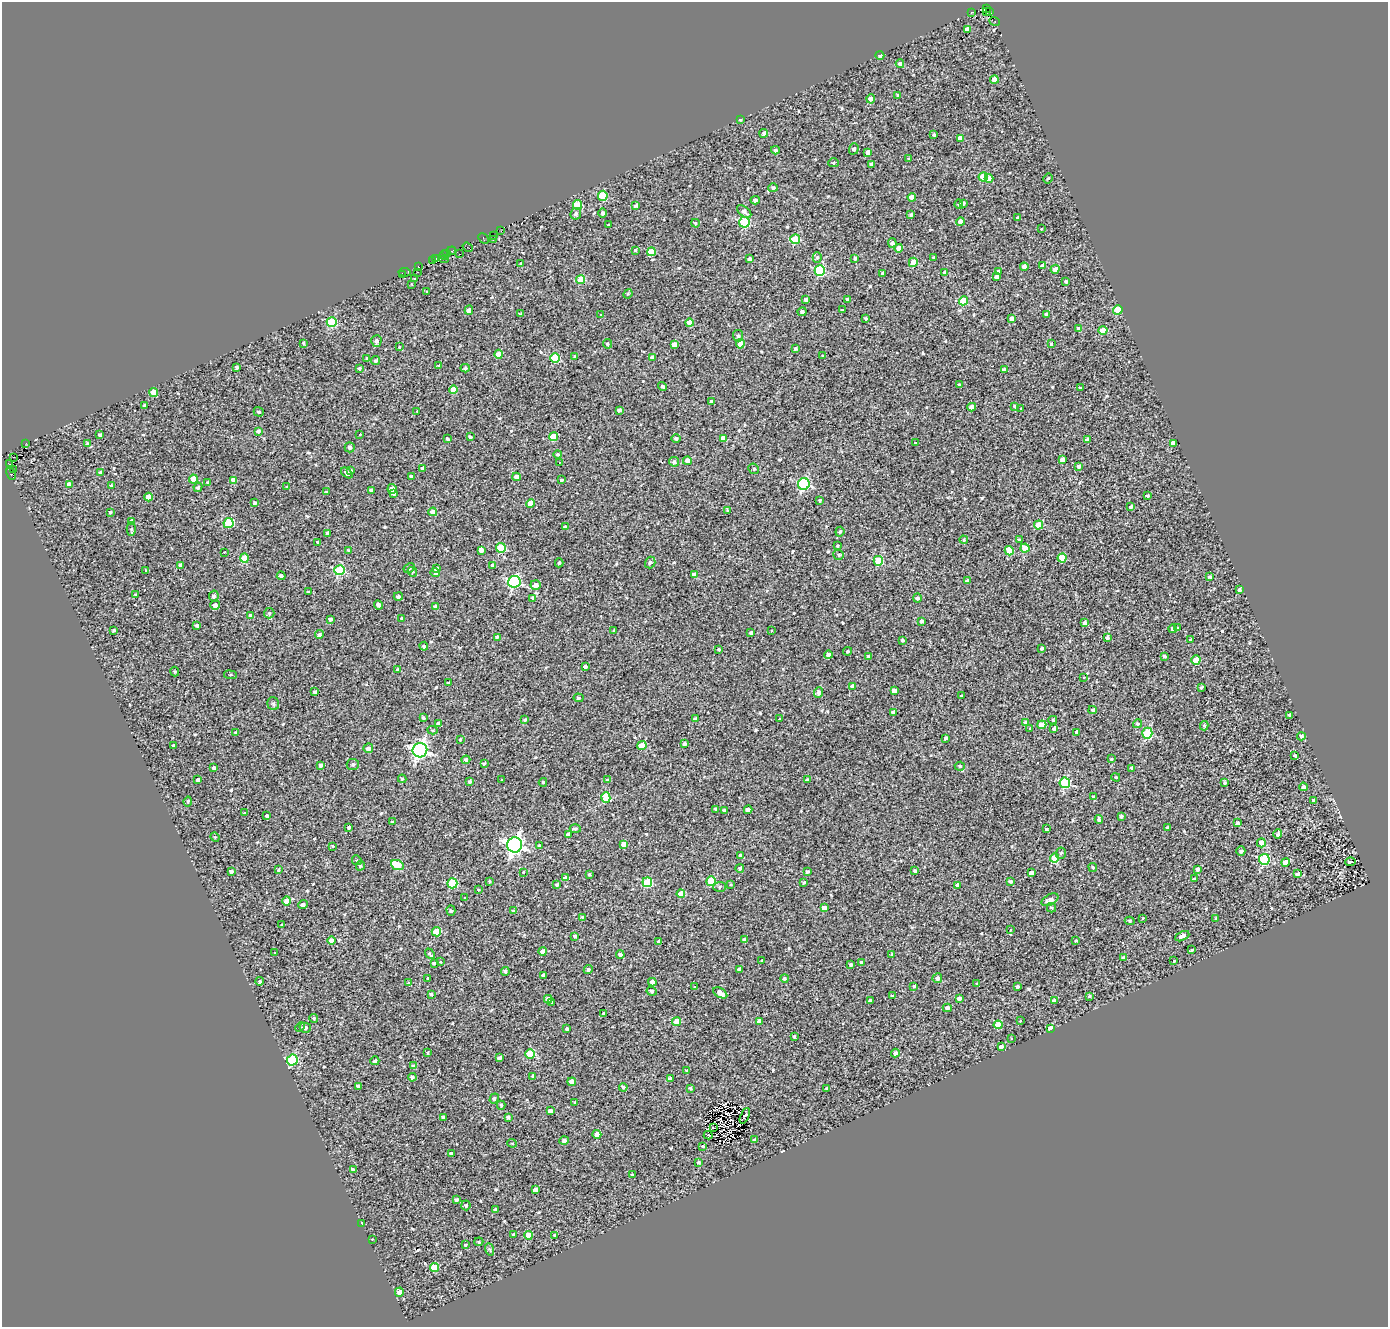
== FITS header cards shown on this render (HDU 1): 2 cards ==
NAXIS1  =                 1386
NAXIS2  =                 1325

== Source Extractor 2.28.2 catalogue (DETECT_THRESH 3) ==
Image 1386 x 1325 px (HDU 1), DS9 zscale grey, 1 PNG px = 1 image px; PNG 1390 x 1329 px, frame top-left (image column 1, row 1325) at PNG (2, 2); each listed source drawn as its Kron ellipse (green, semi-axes under 4 px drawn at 4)
Background 0.273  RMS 1.2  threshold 3.72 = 3 sigma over >= 5 px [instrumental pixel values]
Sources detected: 614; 3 with non-positive FLUX_AUTO (blend fragments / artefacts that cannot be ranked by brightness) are neither listed nor drawn; of the other 611, the 500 brightest by FLUX_AUTO listed and drawn (111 fainter detections omitted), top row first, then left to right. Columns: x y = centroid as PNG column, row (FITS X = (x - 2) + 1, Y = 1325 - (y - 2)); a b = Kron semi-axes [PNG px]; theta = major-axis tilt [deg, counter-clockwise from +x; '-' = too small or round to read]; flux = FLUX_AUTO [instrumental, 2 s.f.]
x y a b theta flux
987 8 3 3 - 1400
971 12 4 3 - 3600
986 12 3 3 - 2800
990 12 4 2 - 220
994 21 5 3 - 360
968 29 4 4 - 510
880 55 4 3 - 270
900 64 4 4 - 290
994 79 4 4 - 1200
898 96 3 3 - 160
871 99 4 4 - 460
740 119 3 3 - 140
764 133 4 4 - 190
934 135 3 3 - 130
960 138 4 4 - 730
854 149 5 5 - 190
775 150 4 4 - 230
868 152 4 4 - 490
909 159 3 3 - 100
833 163 5 4 - 110
871 164 3 3 - 130
983 177 4 4 - 2500
989 178 4 4 - 750
1048 178 5 3 - 97
773 188 5 4 - 190
603 196 5 4 - 3700
912 197 4 4 - 920
755 200 4 4 - 250
963 203 4 3 - 160
959 204 5 4 - 160
577 205 4 4 - 2900
636 206 4 3 - 200
744 212 8 4 -40 290
603 213 4 4 - 220
576 214 6 5 - 210
911 214 3 3 - 160
1017 218 3 3 - 160
744 222 5 5 - 6500
960 222 4 4 - 620
695 223 4 4 - 130
608 225 3 3 - 750
1041 229 3 3 - 100
501 231 2 2 - 240
493 235 2 2 - 350
484 239 6 4 -47 380
795 239 5 5 - 3400
493 240 3 2 - 1400
892 243 4 4 - 240
468 247 5 2 - 440
899 248 4 4 - 510
635 250 3 3 - 97
452 251 4 3 - 130
651 252 4 4 - 2100
447 253 3 2 - 540
459 254 3 2 - 630
444 255 4 3 - 210
817 257 5 4 - 130
934 257 3 3 - 130
436 258 3 3 - 290
855 258 4 3 - 150
444 259 5 3 - 700
749 259 4 3 - 250
432 261 3 2 - 480
913 262 4 4 - 1700
521 264 4 3 - 120
1043 266 4 4 - 300
418 267 3 3 - 590
1024 267 4 4 - 710
1055 269 4 4 - 500
820 270 5 5 - 7000
998 271 4 3 - 180
405 272 6 3 -6 530
417 272 3 2 - 230
883 273 3 3 - 180
945 273 4 4 - 510
402 274 4 2 - 570
996 277 4 4 - 300
414 279 3 2 - 95
581 280 4 4 - 2300
1066 281 3 3 - 170
412 284 3 2 - 120
427 292 3 2 - 120
628 294 5 4 - 96
847 299 3 3 - 170
806 300 4 3 - 320
963 301 4 4 - 2800
469 310 4 4 - 500
842 310 3 3 - 94
1118 310 5 4 - 2600
802 312 5 4 - 220
521 314 3 3 - 140
601 314 3 3 - 280
1047 315 3 3 - 250
866 319 3 3 - 98
1011 319 4 3 - 310
332 322 5 5 - 4700
689 323 4 4 - 1000
1079 329 4 4 - 530
1103 331 4 4 - 1500
738 336 6 5 - 210
376 341 6 5 - 320
304 343 4 4 - 140
607 344 5 4 - 150
674 344 4 4 - 630
740 344 4 4 - 1700
1051 344 3 3 - 120
399 347 3 3 - 630
796 349 3 3 - 140
499 354 4 4 - 1100
823 355 3 3 - 97
575 356 3 3 - 100
652 357 4 4 - 230
367 358 4 3 - 150
555 358 5 4 - 3600
375 361 4 4 - 160
439 366 3 3 - 120
237 367 4 3 - 210
359 368 3 3 - 130
465 368 4 4 - 140
1004 370 4 3 - 310
960 385 4 2 - 130
663 386 5 4 - 180
1080 388 3 3 - 140
453 390 4 4 - 1200
154 392 4 4 - 1400
712 401 4 3 - 260
144 405 3 3 - 150
1015 406 4 3 - 190
972 407 4 4 - 710
1021 408 3 3 - 210
619 410 4 3 - 250
417 411 3 2 - 130
259 412 5 4 - 170
258 431 4 3 - 210
360 434 3 3 - 120
100 435 3 3 - 210
470 437 4 3 - 170
554 437 4 4 - 1800
676 438 5 4 - 190
723 438 4 4 - 770
447 439 4 3 - 1100
1088 440 4 3 - 330
915 442 3 3 - 100
26 443 3 2 - 110
1173 443 4 4 - 850
87 444 4 4 - 160
350 447 5 5 - 300
558 454 4 4 - 160
14 457 3 2 - 320
1062 460 4 4 - 460
687 461 4 4 - 550
559 462 3 2 - 95
674 462 5 5 - 220
9 464 4 3 - 500
1079 466 4 4 - 200
422 468 3 3 - 110
14 469 4 2 - 130
754 469 5 5 - 180
351 470 3 3 - 140
100 473 3 3 - 180
347 473 7 4 -37 320
11 474 6 3 -67 1400
411 476 3 3 - 130
517 477 4 4 - 860
193 479 4 4 - 710
234 480 4 4 - 700
561 480 3 3 - 720
208 482 3 3 - 160
69 484 4 4 - 620
804 484 6 6 - 9600
111 486 4 3 - 120
198 487 4 4 - 170
287 487 3 3 - 120
392 489 5 4 - 720
371 490 4 3 - 250
326 492 4 4 - 94
393 493 4 3 - 240
1148 496 3 3 - 150
148 497 4 4 - 940
820 500 3 3 - 140
255 503 4 3 - 170
530 503 4 4 - 1200
1131 507 4 3 - 210
728 511 3 3 - 140
110 512 3 3 - 120
433 512 4 4 - 870
132 522 4 4 - 520
229 523 5 5 - 4600
1039 525 4 4 - 1900
565 526 3 3 - 130
131 529 6 4 89 140
840 532 5 4 - 150
327 533 3 3 - 150
964 540 4 4 - 140
1019 540 3 3 - 93
318 542 3 3 - 150
838 546 4 4 - 140
501 548 5 5 - 3400
1025 548 4 4 - 1200
349 550 4 4 - 110
481 550 4 4 - 410
1009 551 5 4 - 1900
224 552 3 2 - 99
839 555 5 5 - 160
244 558 4 4 - 2700
1062 558 4 4 - 1700
878 561 5 4 - 3300
650 562 6 5 - 200
559 563 4 4 - 120
180 565 4 3 - 250
493 565 4 3 - 210
409 568 6 4 28 130
436 569 4 4 - 580
145 570 3 3 - 180
340 570 5 5 - 5800
412 572 5 4 - 110
435 573 5 4 - 370
694 575 4 4 - 650
281 576 4 4 - 170
1210 577 4 3 - 160
967 581 4 3 - 220
514 582 6 6 - 13000
535 585 5 5 - 590
1239 590 3 3 - 220
308 592 3 3 - 97
136 595 4 4 - 110
214 596 5 4 - 210
398 597 5 4 - 220
533 598 4 4 - 200
917 598 4 4 - 230
215 605 5 4 - 370
378 605 5 4 - 290
436 607 4 4 - 510
269 613 5 5 - 160
251 616 3 3 - 260
402 618 3 3 - 150
330 619 4 3 - 250
921 621 4 3 - 210
1085 623 4 4 - 320
197 625 3 3 - 150
1178 628 3 3 - 110
1172 629 4 4 - 160
114 630 3 3 - 120
614 631 4 3 - 140
771 631 3 3 - 320
751 633 3 3 - 170
319 634 4 4 - 190
497 637 4 4 - 140
1107 638 4 3 - 170
903 640 4 4 - 160
1191 640 4 3 - 250
424 646 4 4 - 170
1042 648 3 3 - 150
718 649 3 3 - 150
847 651 4 4 - 140
828 655 4 4 - 270
1164 656 3 3 - 150
869 657 4 3 - 250
1196 660 4 4 - 2400
585 667 4 3 - 220
398 670 4 4 - 380
175 671 5 4 - 110
230 675 6 3 -8 130
1084 678 3 3 - 220
449 683 3 3 - 180
853 686 4 4 - 560
1201 687 3 3 - 150
894 691 4 4 - 540
314 692 3 3 - 140
819 693 5 4 - 270
961 696 3 3 - 140
578 698 5 4 - 140
273 704 6 6 - 170
1093 710 4 4 - 140
893 712 4 4 - 360
1290 715 4 4 - 220
423 718 3 3 - 170
780 718 3 3 - 470
695 719 4 3 - 220
525 720 4 3 - 130
1053 720 4 4 - 120
1025 722 4 3 - 150
438 724 4 4 - 420
1137 724 4 4 - 140
1042 725 4 4 - 1800
1204 726 5 4 - 130
1029 728 3 3 - 160
1054 729 4 4 - 270
432 730 5 4 - 120
1077 732 4 3 - 250
236 733 4 3 - 130
1147 733 5 5 - 5100
1301 736 4 4 - 250
946 738 3 3 - 190
460 740 4 3 - 130
684 744 3 3 - 170
173 746 3 3 - 200
642 746 4 4 - 2200
368 748 5 4 - 320
420 750 7 7 - 28000
1295 756 4 3 - 120
1111 759 4 3 - 110
466 760 4 4 - 270
353 764 6 5 - 180
484 764 4 3 - 150
320 765 4 3 - 240
960 766 5 4 - 110
214 768 3 3 - 140
1132 768 4 3 - 220
1116 777 4 3 - 98
402 779 4 4 - 120
198 780 4 3 - 260
502 780 3 3 - 430
608 780 4 4 - 190
807 780 4 3 - 170
470 782 3 3 - 210
543 782 4 3 - 120
1065 783 5 5 - 6500
1224 783 3 3 - 110
1304 787 4 4 - 210
1094 797 4 3 - 220
606 798 5 4 - 1800
1314 800 3 3 - 140
188 801 5 4 - 120
716 809 3 3 - 190
725 810 4 3 - 180
748 810 4 4 - 770
244 813 3 3 - 120
267 816 3 3 - 170
1121 816 3 3 - 160
1099 819 4 3 - 190
392 822 4 3 - 98
1238 823 3 3 - 160
349 827 3 3 - 180
1167 828 3 3 - 240
575 829 5 4 - 140
1046 829 3 3 - 1400
1278 834 5 4 - 240
568 835 4 4 - 300
215 837 5 4 - 96
1261 843 4 4 - 810
624 844 4 4 - 700
515 845 7 7 - 32000
333 846 3 3 - 130
540 846 4 3 - 160
1241 851 4 4 - 240
1061 853 5 5 - 130
740 855 3 3 - 140
1054 858 4 4 - 3100
1264 859 5 5 - 9100
357 860 5 4 - 110
1286 862 4 4 - 1300
1350 862 5 2 - 98
397 865 6 4 -22 3800
360 866 5 4 - 150
1093 867 4 4 - 110
740 868 4 4 - 190
1197 869 4 3 - 220
278 870 4 4 - 110
231 871 3 3 - 190
915 871 4 3 - 190
523 872 3 3 - 440
807 872 3 3 - 170
1031 873 4 4 - 440
1297 874 3 3 - 150
589 875 3 3 - 120
566 878 4 4 - 560
1194 879 3 3 - 110
711 881 5 4 - 2700
1010 881 3 3 - 170
489 882 3 3 - 110
647 882 5 5 - 4500
804 882 3 3 - 120
452 883 5 5 - 4800
731 884 4 3 - 110
557 885 3 3 - 160
958 885 4 4 - 530
719 887 6 5 - 140
478 890 3 3 - 110
681 894 4 4 - 1300
464 898 3 2 - 150
1050 900 9 5 29 600
287 901 4 4 - 890
303 905 5 4 - 270
824 908 4 4 - 740
1051 908 5 4 - 120
451 911 5 4 - 110
513 911 4 3 - 160
582 917 4 3 - 100
1143 918 3 3 - 260
1216 918 3 3 - 120
1130 921 5 4 - 130
282 925 3 3 - 110
1011 929 3 3 - 200
436 932 4 4 - 2200
574 936 3 3 - 160
1182 936 8 4 24 380
744 939 4 4 - 160
331 940 4 4 - 1000
659 941 3 3 - 150
1076 941 3 3 - 94
1192 950 3 2 - 100
543 951 4 4 - 500
275 953 3 2 - 260
430 954 6 3 -48 420
620 955 4 4 - 440
892 955 3 3 - 160
1123 958 3 3 - 140
762 961 3 3 - 130
1174 961 3 3 - 270
440 962 3 3 - 200
861 962 4 3 - 940
434 963 3 3 - 140
850 965 3 3 - 150
739 969 4 3 - 290
588 970 5 3 - 200
505 971 4 4 - 190
544 975 3 3 - 240
785 978 4 4 - 160
937 978 5 4 - 230
428 979 3 3 - 500
260 981 4 4 - 150
652 982 4 4 - 430
409 983 4 3 - 140
977 984 3 3 - 94
914 986 3 3 - 120
1017 986 3 3 - 190
694 987 3 3 - 340
652 991 5 4 - 160
720 993 8 4 -31 580
431 994 4 3 - 170
893 996 3 3 - 130
1090 996 3 3 - 330
548 999 4 4 - 560
959 999 4 3 - 260
870 1001 4 3 - 220
1054 1001 4 4 - 510
552 1002 3 3 - 110
947 1008 4 4 - 270
604 1013 3 3 - 150
314 1018 4 4 - 110
759 1021 4 4 - 330
1020 1021 4 3 - 95
676 1022 4 4 - 1300
998 1025 4 4 - 1300
300 1027 5 4 - 93
305 1028 5 5 - 310
1051 1028 4 4 - 940
567 1029 3 3 - 150
794 1036 3 3 - 130
1011 1038 3 3 - 250
1001 1047 4 3 - 320
427 1053 4 3 - 100
895 1053 4 4 - 250
530 1054 5 4 - 2900
499 1058 4 4 - 260
292 1060 5 5 - 6500
375 1061 4 4 - 190
414 1066 4 4 - 330
687 1070 3 3 - 170
533 1076 4 3 - 180
412 1077 4 4 - 180
670 1079 4 4 - 430
572 1082 4 4 - 830
358 1086 4 3 - 210
623 1087 4 4 - 160
690 1088 3 3 - 130
827 1088 3 3 - 170
494 1098 5 4 - 160
575 1102 3 3 - 120
501 1105 4 3 - 120
550 1111 4 4 - 510
745 1116 8 4 65 140
443 1117 3 3 - 230
508 1117 3 3 - 160
714 1128 3 2 - 110
597 1134 4 4 - 930
708 1135 4 2 - 130
755 1140 3 3 - 230
564 1141 4 4 - 240
512 1143 4 4 - 95
703 1146 3 3 - 890
451 1154 3 3 - 1800
698 1162 3 3 - 150
353 1170 4 3 - 240
632 1175 3 3 - 130
535 1190 4 3 - 340
456 1200 3 3 - 190
466 1205 5 4 - 180
496 1210 4 3 - 370
362 1223 3 3 - 180
514 1235 3 3 - 900
528 1235 4 4 - 1800
555 1235 4 3 - 180
372 1239 3 3 - 130
479 1242 4 4 - 98
465 1245 3 3 - 100
489 1249 6 4 -69 120
434 1267 4 4 - 1900
399 1292 4 4 - 380
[111 fainter detections neither listed nor drawn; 3 non-positive-flux detections neither listed nor drawn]